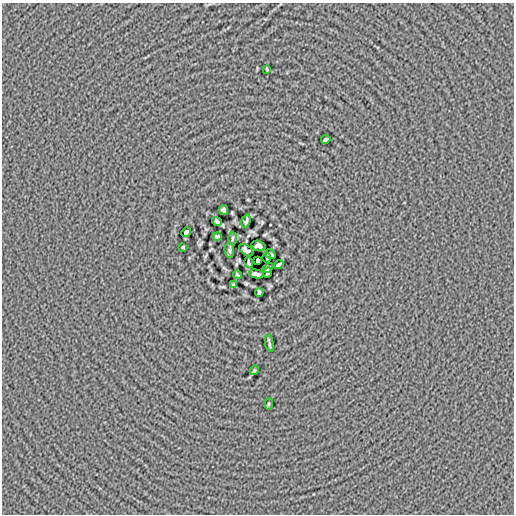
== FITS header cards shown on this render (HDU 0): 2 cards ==
NAXIS1  =                  512
NAXIS2  =                  512

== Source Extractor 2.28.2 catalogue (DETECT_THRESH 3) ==
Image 512 x 512 px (HDU 0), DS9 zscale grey, 1 PNG px = 1 image px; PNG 516 x 516 px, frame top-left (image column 1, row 512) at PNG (2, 3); each listed source drawn as its Kron ellipse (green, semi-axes under 4 px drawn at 4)
Background -1.86e-05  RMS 0.014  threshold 0.0428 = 3 sigma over >= 5 px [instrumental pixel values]
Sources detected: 26; all 26 listed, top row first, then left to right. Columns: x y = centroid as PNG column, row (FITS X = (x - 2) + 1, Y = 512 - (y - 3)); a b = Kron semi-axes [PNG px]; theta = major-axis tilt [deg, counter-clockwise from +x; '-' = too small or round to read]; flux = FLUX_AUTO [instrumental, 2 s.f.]
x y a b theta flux
267 69 3 2 - 0.92
326 139 4 3 - 1.9
223 210 5 4 - 2.2
246 221 7 3 73 1.8
217 222 5 3 - 1.9
186 232 5 3 - 2.1
217 236 4 3 - 1.7
232 238 7 3 88 1.2
258 246 7 5 -15 3.6
183 247 3 3 - 1.1
229 250 7 4 -84 1.6
246 250 8 4 -35 2.7
270 254 6 3 -30 1.8
267 258 5 2 - 1.4
258 260 4 4 - 7.7
249 262 6 3 -76 1.4
278 264 5 3 - 1.9
268 268 6 3 45 1.6
268 272 5 3 - 1.5
256 274 7 3 -12 3
237 275 4 2 - 1.1
234 285 4 2 - 1.1
259 292 4 3 - 1.8
269 343 9 2 -80 1.7
254 370 5 4 - 1
269 404 5 3 - 1